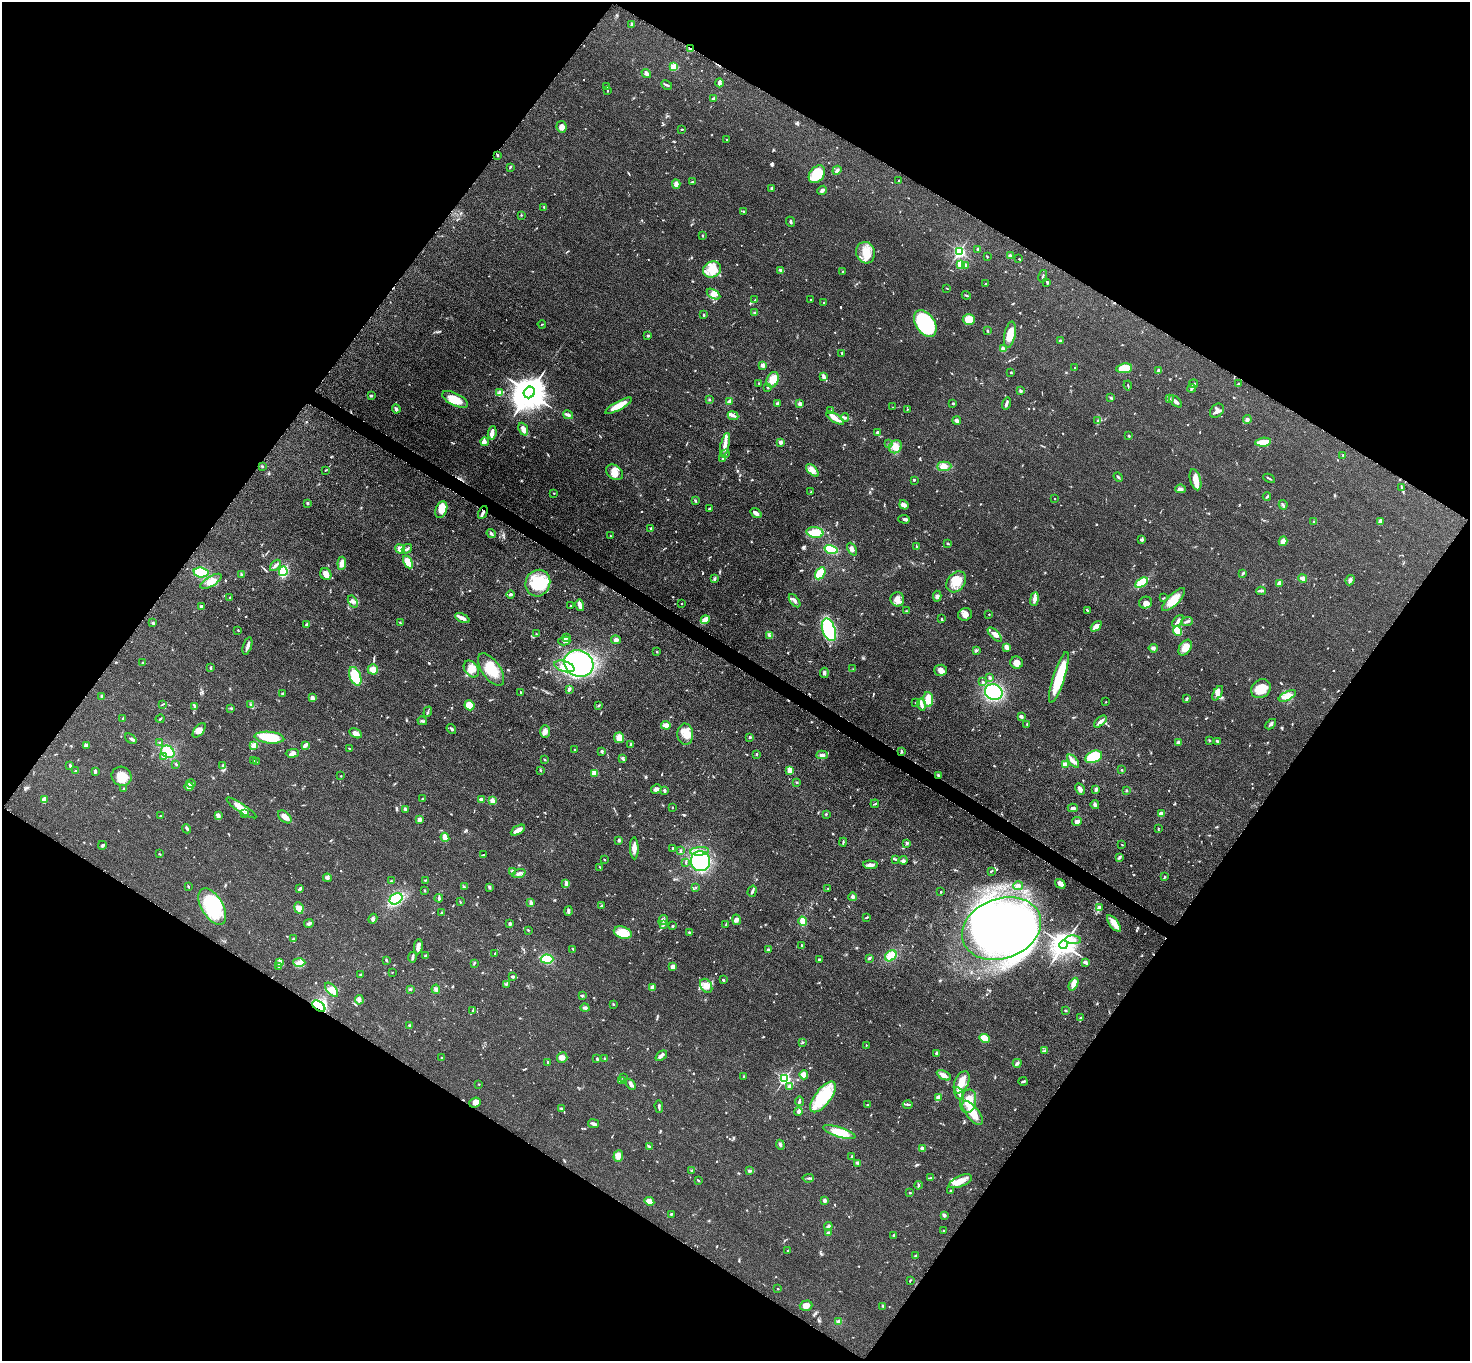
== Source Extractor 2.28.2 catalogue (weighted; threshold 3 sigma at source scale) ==
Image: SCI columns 13-5882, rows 161-5594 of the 5891 x 5895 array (HDU 1 of 3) = the unmasked area's bounding box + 8 px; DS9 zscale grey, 4 x 4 block average (1 PNG px = mean of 4 x 4 image px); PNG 1472 x 1363 px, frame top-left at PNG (2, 2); each listed source drawn as its Kron ellipse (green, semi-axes under 4 px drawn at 4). Shown black and unused: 49% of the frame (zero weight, under 3 of 5 exposures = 1% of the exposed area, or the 3 px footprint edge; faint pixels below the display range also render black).
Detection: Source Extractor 2.28.2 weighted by HDU 2 'WHT'. Background 0.0481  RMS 0.0052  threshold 0.0233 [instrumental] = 3 sigma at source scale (4.5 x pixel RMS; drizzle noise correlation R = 1.50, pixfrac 1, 0.05/0.05 arcsec/px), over >= 5 px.
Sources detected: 876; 5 too faint to see at this stretch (4 x 4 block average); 9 inside a brighter object's white glare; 3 cosmic-ray / hot-pixel residue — neither listed nor drawn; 14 coinciding with a brighter row at this scale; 53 inside a brighter listed object's ellipse — not listed separately; of the other 792, all 500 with FLUX_AUTO >= 1.81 (the completeness limit of this list) listed and drawn (292 fainter detections not listed), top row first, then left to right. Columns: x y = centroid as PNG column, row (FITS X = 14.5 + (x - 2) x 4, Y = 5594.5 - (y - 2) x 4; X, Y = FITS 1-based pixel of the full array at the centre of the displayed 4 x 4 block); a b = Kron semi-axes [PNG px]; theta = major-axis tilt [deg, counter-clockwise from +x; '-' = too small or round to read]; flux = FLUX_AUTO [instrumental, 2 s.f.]
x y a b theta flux
632 25 3 3 - 6.7
690 49 2 2 - 42
674 67 2 2 - 130
646 73 5 4 - 8
719 83 4 2 - 13
667 85 6 2 -28 4.2
606 87 3 2 - 3.3
607 90 4 2 - 2.2
713 98 3 2 - 3.1
562 127 6 5 - 17
682 129 2 2 - 2.2
727 140 2 2 - 5.3
497 155 3 2 - 2.9
510 167 4 2 - 2.8
837 170 5 2 - 7.5
817 174 10 7 51 110
899 180 2 2 - 1.8
692 182 3 2 - 3.4
676 184 5 3 - 17
772 188 3 2 - 3.4
822 190 5 3 - 8.6
544 207 3 2 - 2.2
743 212 2 2 - 2.1
521 215 2 2 - 2
791 222 5 2 - 3.9
702 236 2 2 - 1.8
977 249 2 2 - 4.3
959 252 2 2 - 560
866 253 11 9 -73 50
1010 256 4 3 - 6.9
987 257 3 2 - 2
1019 259 2 2 - 1.8
961 264 2 2 - 150
965 266 4 3 - 6.8
712 269 9 8 - 35
781 270 4 2 - 14
843 271 2 2 - 4.6
1043 276 6 2 78 3.8
1047 282 3 2 - 3.7
985 284 2 2 - 2.2
947 288 2 2 - 2.2
713 294 7 4 -30 15
966 295 4 2 - 4.1
810 299 2 2 - 3.2
755 300 4 2 - 2.2
824 303 3 2 - 2.1
755 313 2 2 - 4.2
704 315 3 2 - 4.1
969 320 6 5 - 50
925 323 15 9 -56 380
542 324 4 2 - 2.4
987 331 4 2 - 2.7
1010 335 13 5 79 53
648 336 2 2 - 14
1060 341 3 2 - 5.6
1003 349 4 3 - 5.6
842 353 2 2 - 3.1
763 365 3 3 - 11
1075 367 2 2 - 2.1
1124 368 8 4 7 75
1158 371 4 4 - 5.1
1011 372 2 2 - 6.4
823 377 4 3 - 6
773 380 8 6 67 39
759 384 3 2 - 2.2
1193 384 4 2 - 4.3
1238 384 3 2 - 3.7
1128 385 5 2 - 3.6
767 387 3 2 - 3.8
1192 388 4 3 - 5.2
1020 391 3 2 - 5.9
529 392 6 5 - 7800
499 393 3 2 - 2.5
371 396 4 2 - 4.3
1111 398 3 2 - 4.8
455 399 14 6 -26 60
1169 399 3 2 - 2.5
709 400 2 2 - 2.7
729 401 4 3 - 5.8
1176 401 7 3 -40 16
952 403 3 2 - 2.8
1006 403 6 2 73 8.4
777 404 3 3 - 5
800 404 3 3 - 8.4
618 406 15 3 28 47
893 407 2 2 - 1.8
396 409 4 2 - 8.2
907 409 3 2 - 1.9
831 410 3 2 - 2.8
1217 411 8 6 45 17
568 415 5 3 - 6.2
733 416 5 2 - 7.8
835 418 10 4 -33 22
845 418 4 3 - 5.9
957 420 4 3 - 8.4
1247 420 4 3 - 8.8
1098 421 4 3 - 5.7
523 429 7 4 -66 19
492 433 7 4 83 15
878 433 3 3 - 8.5
1129 436 3 2 - 2.2
485 442 4 4 - 11
780 442 2 2 - 36
1263 442 8 3 9 55
889 444 3 2 - 1.9
725 445 12 3 77 18
895 447 7 6 - 22
725 454 4 2 - 3
1343 455 2 2 - 3.1
722 459 2 2 - 2
262 466 2 2 - 2.1
944 466 7 4 2 17
326 470 3 2 - 1.8
812 470 8 4 -46 18
614 472 9 7 -40 29
1118 477 5 2 - 4.2
1269 478 6 2 -27 4.1
914 480 3 2 - 2.5
1195 480 11 5 -75 30
1402 488 4 2 - 4.8
1180 489 5 3 - 7.7
811 492 3 2 - 2
554 493 2 2 - 2
1267 497 4 2 - 4.1
1055 498 2 2 - 2
695 501 3 2 - 3
307 503 2 2 - 12
904 505 5 4 - 11
1283 505 5 2 - 4
709 509 3 2 - 3
441 510 8 5 70 23
483 513 7 2 64 11
756 513 6 2 -36 14
904 519 6 3 -4 6.5
1380 521 4 2 - 7.3
1314 522 3 2 - 2.3
651 528 2 2 - 2.9
815 532 8 5 -9 56
491 533 5 2 - 5.6
610 536 2 2 - 2.8
1142 540 3 2 - 6.3
1283 541 5 3 - 18
948 544 3 2 - 3.4
917 546 4 2 - 2.8
400 549 5 4 - 16
407 549 5 2 - 6.4
831 549 7 3 -15 110
852 549 7 3 -65 8.8
408 562 7 4 -61 39
342 563 6 3 84 20
275 565 6 2 47 8.4
283 571 5 4 - 100
201 572 7 5 -6 82
820 573 7 4 58 64
1243 573 4 2 - 4.5
326 574 6 5 - 17
241 575 3 2 - 3.8
1303 578 4 3 - 13
715 579 3 2 - 3.8
1350 580 5 3 - 7.1
211 581 12 5 31 25
956 582 11 8 52 41
538 583 13 12 - 110
1141 583 7 4 29 78
1279 583 4 3 - 21
1261 591 5 2 - 6.6
511 595 4 2 - 4.4
937 596 5 3 - 7.5
230 597 2 2 - 4.8
1164 598 3 2 - 2.1
897 599 7 7 - 21
1034 599 7 3 82 14
1174 600 15 5 45 46
795 601 8 3 -52 11
353 602 6 3 -57 8.3
1145 602 6 6 - 13
682 603 2 2 - 2.5
570 605 2 2 - 2.9
580 605 6 2 -75 22
201 607 3 3 - 6.8
1087 610 4 2 - 3.2
906 611 3 2 - 2.5
965 614 7 6 - 17
989 614 2 2 - 2.6
462 618 8 3 -25 18
942 619 2 2 - 3.5
705 620 4 3 - 35
1178 621 7 3 49 10
1187 621 6 2 21 5.9
153 623 3 2 - 4.1
400 623 3 2 - 2
307 625 3 3 - 9.8
1096 626 6 4 44 21
238 630 2 2 - 2.3
829 630 12 6 -70 220
1177 631 5 4 - 56
536 634 2 2 - 2
770 635 4 3 - 5.8
995 635 9 4 -46 17
566 637 3 2 - 3.5
616 640 5 4 - 11
564 641 6 3 14 9.6
247 646 9 2 73 14
1007 647 4 2 - 29
1153 648 4 4 - 7.2
1185 648 8 5 57 31
976 650 4 2 - 3.4
657 652 2 2 - 2.5
143 663 3 2 - 3
1017 663 6 6 - 17
579 664 15 13 -27 500
564 666 10 5 -17 28
211 667 3 2 - 4.5
373 669 5 5 - 24
471 669 9 6 -53 26
853 669 2 2 - 2.4
491 670 19 9 -55 68
941 670 6 5 - 15
824 673 5 3 - 6.8
355 676 10 5 -68 76
990 677 3 2 - 6.4
1059 677 27 5 72 150
983 682 3 2 - 2.7
569 689 3 2 - 9.2
1261 689 10 8 39 57
520 692 3 2 - 2
994 692 9 7 -23 270
1218 693 8 4 60 14
282 694 3 2 - 3.1
102 696 3 2 - 5.5
1287 696 9 3 28 28
312 698 3 3 - 17
928 699 7 5 -86 44
1186 699 4 2 - 4.8
1106 702 2 2 - 2.4
916 703 2 2 - 1.9
162 704 3 2 - 2
250 704 3 2 - 2.6
470 705 5 5 - 37
598 705 3 2 - 2.8
921 705 6 3 -77 10
195 706 3 2 - 3.7
231 708 3 2 - 2.8
428 712 5 2 - 4.1
1021 716 3 3 - 6.1
123 719 2 2 - 2.8
160 719 4 2 - 3.3
422 721 5 2 - 4.6
1100 722 8 2 41 16
1027 724 3 2 - 2.6
1271 724 6 2 44 6.6
666 725 5 3 - 25
451 729 5 2 - 5.1
199 730 8 4 52 16
545 732 6 4 90 13
355 733 6 4 -29 19
685 734 10 8 -86 37
750 737 2 2 - 4.7
269 738 15 6 -5 110
619 738 5 5 - 15
131 739 6 2 -40 6
1209 740 3 2 - 2.3
1217 741 3 2 - 4.7
160 743 2 2 - 3.1
1178 743 4 3 - 7
631 744 2 2 - 7
86 745 4 3 - 11
254 745 2 2 - 99
305 745 3 2 - 17
349 748 2 2 - 2.3
575 750 2 2 - 6.4
602 751 3 2 - 6.2
168 752 7 5 -38 71
902 752 3 2 - 3.5
292 753 6 2 2 8.7
757 754 2 2 - 11
822 755 6 3 3 8.7
163 756 3 3 - 5.8
1094 757 9 6 23 91
623 758 4 2 - 4.7
544 760 2 2 - 2.6
253 761 2 2 - 5.1
1073 761 8 3 -50 12
256 762 2 2 - 2
176 764 3 2 - 2.8
1065 764 2 2 - 64
70 765 3 2 - 4.2
222 765 4 2 - 3.2
540 770 3 2 - 2.9
790 770 3 3 - 35
1122 770 2 2 - 3.1
75 771 2 2 - 3.4
95 771 3 2 - 8.8
594 773 2 2 - 95
938 775 3 2 - 4.2
122 776 10 9 - 44
341 776 2 2 - 1.8
797 782 2 2 - 3.8
191 783 5 3 - 6.4
189 786 4 3 - 15
124 788 2 2 - 1.9
656 789 5 4 - 8.9
1080 789 6 2 -62 14
1096 789 3 2 - 14
664 790 3 2 - 6.1
1127 791 2 2 - 1.9
422 799 2 2 - 2.6
481 799 4 2 - 10
44 800 3 2 - 28
492 800 3 3 - 17
875 804 4 2 - 3
1095 805 4 4 - 7.6
241 808 17 3 -33 36
672 808 2 2 - 2
1073 808 5 3 - 7.4
405 809 3 2 - 5.5
244 814 2 2 - 2.2
826 814 3 2 - 2
1161 814 3 2 - 23
218 815 4 3 - 10
160 816 2 2 - 1.9
285 817 8 5 -42 20
419 820 4 3 - 9.5
1077 821 5 3 - 13
1158 828 3 2 - 2.3
186 829 5 2 - 3.7
518 830 8 2 29 23
445 837 5 4 - 13
619 840 2 2 - 7.5
843 842 4 2 - 3.9
907 843 3 2 - 3.9
102 845 4 2 - 4.8
1122 845 2 2 - 2
634 848 11 4 -88 18
673 848 2 2 - 4.5
680 850 2 2 - 4.3
700 851 9 3 5 17
159 854 3 2 - 2.2
483 855 4 2 - 3.1
1120 857 4 3 - 4.5
895 859 2 2 - 5.2
604 860 2 2 - 2.3
903 860 4 3 - 6.8
700 861 10 9 - 200
686 863 3 2 - 2
870 865 7 3 -2 13
600 867 3 2 - 2.1
513 871 3 3 - 4.7
991 871 4 2 - 2.6
519 873 7 3 20 10
1165 876 3 2 - 1.9
327 878 4 4 - 7.5
425 880 3 2 - 2.4
391 881 2 2 - 2.9
566 884 2 2 - 4
1060 884 5 3 - 18
1018 886 5 2 - 5.7
188 887 3 2 - 2.3
464 887 3 2 - 3
489 887 3 3 - 3.7
695 887 2 2 - 2
828 888 2 2 - 2.1
300 889 3 2 - 6.2
424 890 3 2 - 2.9
752 891 6 2 72 6.2
941 892 2 2 - 2.4
852 897 4 3 - 7.6
439 898 4 2 - 4.7
396 899 7 5 32 150
460 902 3 2 - 1.8
531 903 3 3 - 9.1
602 906 3 2 - 5.2
212 907 20 10 -59 210
1100 907 4 3 - 5.2
299 908 6 4 -81 15
568 911 5 2 - 7.4
441 913 3 2 - 3.4
867 917 3 2 - 3.5
373 919 5 3 - 5.6
663 920 5 3 - 7.4
736 920 5 3 - 7.5
803 921 5 3 - 30
309 923 5 2 - 8.8
510 924 4 2 - 4.8
1114 924 10 4 -53 23
663 925 2 2 - 2.1
726 925 4 2 - 2.4
673 926 2 2 - 3
1001 928 40 30 20 2000
528 930 2 2 - 2
689 932 2 2 - 3.1
623 933 9 6 -18 43
293 939 3 3 - 3.8
1073 940 8 3 -3 13
802 945 4 3 - 3.8
1064 945 4 4 - 3200
418 947 8 3 82 13
573 949 3 2 - 3.9
768 950 3 3 - 4.6
495 954 2 2 - 2.3
426 956 3 2 - 8.2
891 956 6 4 42 38
412 957 5 2 - 6.9
869 958 4 3 - 4.4
547 959 6 4 -3 73
819 959 2 2 - 4.2
386 960 3 2 - 3.3
299 962 6 4 -2 12
1085 962 3 2 - 6.4
279 963 4 2 - 6
474 963 3 2 - 3.2
279 966 3 2 - 4.4
673 967 3 3 - 19
392 972 2 2 - 2.4
361 974 4 2 - 4
513 977 3 3 - 5
723 980 2 2 - 5.4
506 984 2 2 - 2
1073 984 7 3 64 25
706 986 7 5 -57 21
652 988 4 2 - 14
410 989 2 2 - 3.6
436 989 4 2 - 4.8
331 990 8 4 -48 24
582 995 3 2 - 3.6
359 1000 5 4 - 12
613 1004 2 2 - 5.7
319 1006 7 4 -37 220
585 1008 4 2 - 7.7
473 1010 3 2 - 2.2
1066 1011 3 2 - 3.3
1080 1018 2 2 - 2
410 1026 2 2 - 10
985 1038 5 4 - 55
803 1042 4 2 - 2.4
866 1045 2 2 - 2
1045 1051 3 2 - 4.4
936 1053 4 2 - 5.4
661 1056 6 3 37 9.5
442 1058 4 2 - 4.9
562 1058 5 5 - 18
597 1059 3 2 - 4.9
605 1059 3 2 - 3.9
547 1062 2 2 - 2.6
1017 1063 4 3 - 5.8
804 1075 4 3 - 24
944 1075 8 4 -28 13
744 1076 2 2 - 2.7
623 1078 2 2 - 2.3
784 1079 2 2 - 540
621 1081 3 2 - 2.4
1023 1081 4 2 - 5.6
962 1082 12 7 65 41
479 1084 2 2 - 2
631 1084 6 2 -49 13
790 1086 3 2 - 9.1
959 1094 7 3 -62 9.6
823 1097 18 8 53 140
938 1097 4 2 - 4.9
799 1101 5 2 - 5.7
968 1101 12 7 77 44
475 1103 6 5 - 12
908 1104 5 2 - 5.3
867 1105 2 2 - 3
659 1106 6 2 -84 5.9
561 1108 3 3 - 5.8
798 1111 4 3 - 7.7
973 1113 14 6 -53 40
594 1124 5 3 - 7.9
839 1132 17 5 -18 59
780 1145 5 2 - 5.6
649 1147 3 2 - 3
922 1148 4 3 - 5
618 1156 6 4 70 14
852 1156 2 2 - 2
858 1163 3 2 - 3.9
692 1170 3 2 - 2.7
749 1171 2 2 - 3
808 1178 6 2 4 4.6
930 1178 3 2 - 2
698 1180 3 2 - 2.6
960 1181 12 5 23 30
918 1185 4 2 - 4.9
950 1191 3 2 - 2.3
910 1193 3 2 - 2.2
649 1201 5 3 - 26
825 1201 2 2 - 12
671 1214 3 2 - 3.8
944 1215 3 2 - 6.9
828 1226 4 3 - 6.1
944 1231 2 2 - 2
828 1233 3 3 - 5.2
894 1235 3 2 - 3
787 1250 3 2 - 1.9
916 1256 4 2 - 4.4
910 1280 2 2 - 1.9
778 1289 2 2 - 2.6
806 1306 6 5 - 20
883 1306 3 2 - 5.9
838 1321 4 3 - 7.6
Overlapping masked pixels (flux is a lower limit): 4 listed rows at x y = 690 49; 483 513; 938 775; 319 1006
Diffuse or blended objects may show on this block-average render without a row.